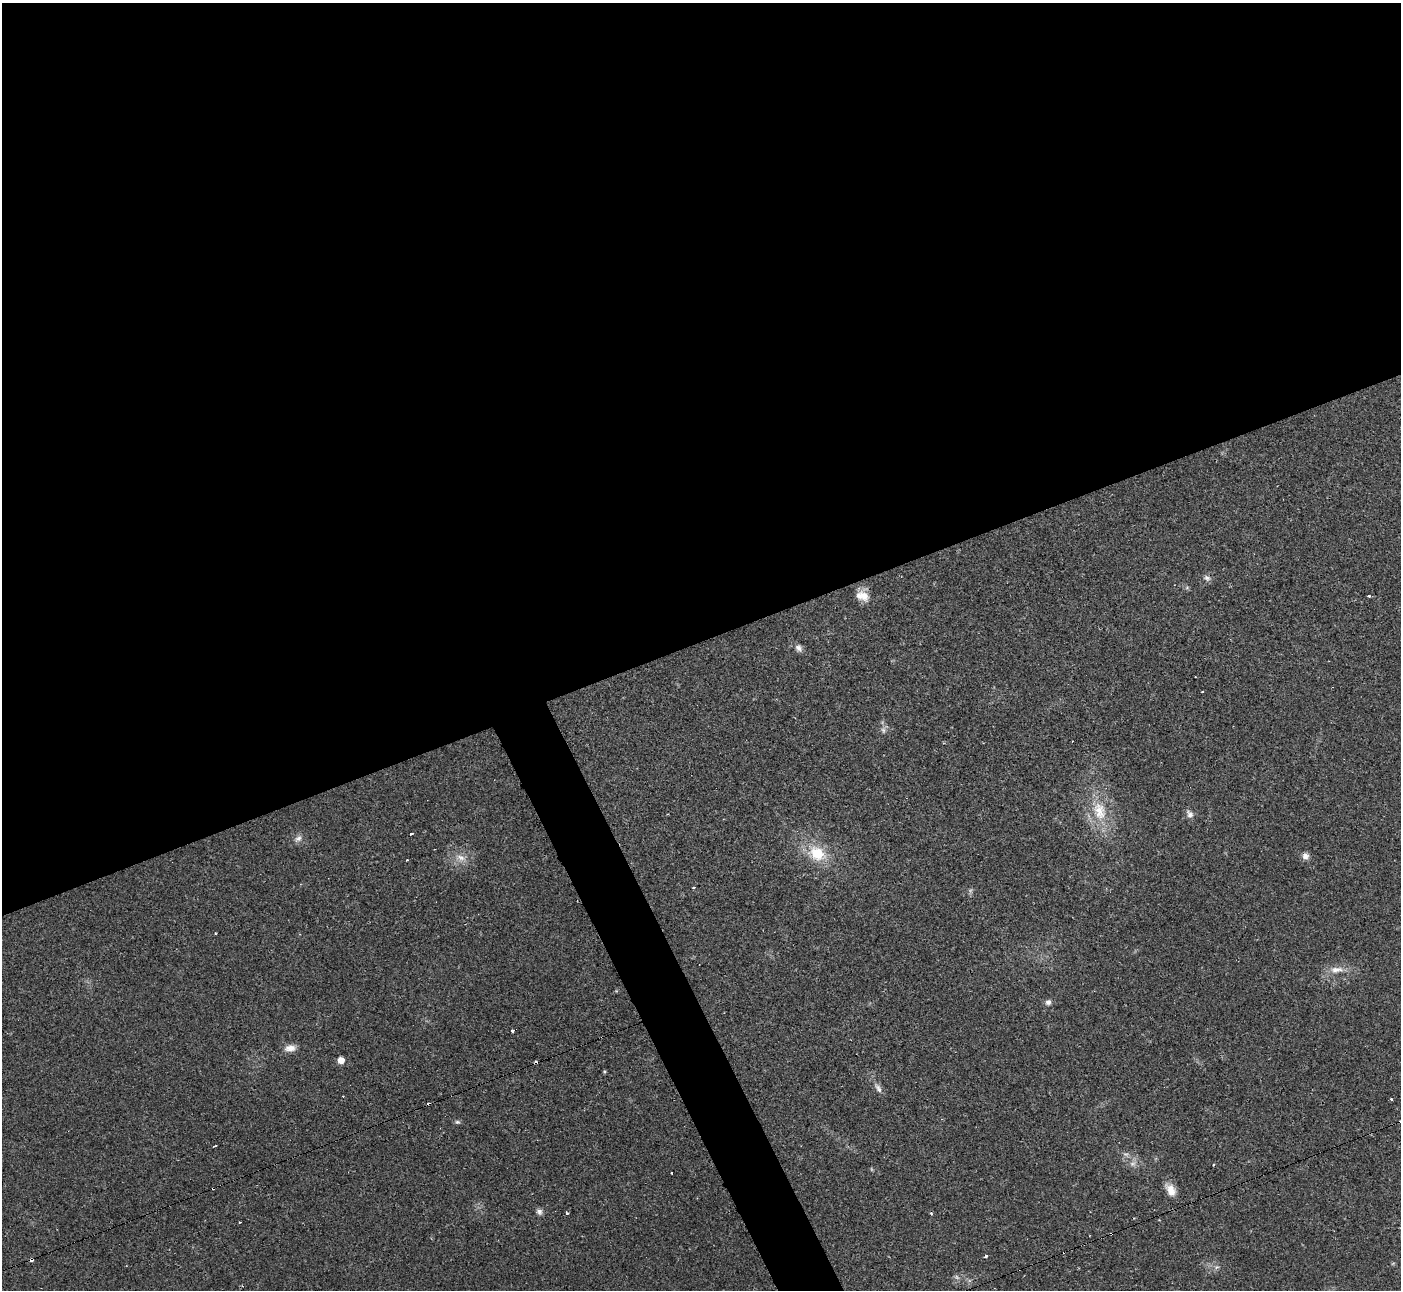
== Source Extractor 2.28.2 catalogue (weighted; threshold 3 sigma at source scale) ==
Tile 2 of 4 x 4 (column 2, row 1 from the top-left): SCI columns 1407-2805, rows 4018-5305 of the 5604 x 5592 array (HDU 1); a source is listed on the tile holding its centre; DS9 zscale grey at full resolution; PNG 1403 x 1292 px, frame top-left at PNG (2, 3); no overlay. Shown black and unused: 52% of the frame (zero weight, under 2 of 3 exposures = <1% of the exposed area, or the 3 px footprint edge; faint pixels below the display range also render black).
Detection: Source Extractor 2.28.2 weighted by HDU 2 'WHT'; one run over the whole footprint, this tile lists its part. Background 0.0258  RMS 0.0039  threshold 0.0177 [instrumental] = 3 sigma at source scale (4.5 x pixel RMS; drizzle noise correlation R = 1.50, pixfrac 1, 0.05/0.05 arcsec/px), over >= 5 px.
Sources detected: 47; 4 too faint to see at this stretch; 12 cosmic-ray / hot-pixel residue — not listed; the other 31 listed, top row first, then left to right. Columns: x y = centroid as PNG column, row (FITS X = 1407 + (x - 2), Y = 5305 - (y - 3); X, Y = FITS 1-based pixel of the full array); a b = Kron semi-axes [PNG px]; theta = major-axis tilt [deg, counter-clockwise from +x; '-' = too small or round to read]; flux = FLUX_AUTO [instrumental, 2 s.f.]
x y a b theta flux
1207 578 10 6 -16 1.4
863 595 16 12 -73 4.7
1369 595 3 3 - 0.75
799 648 11 8 -50 1.8
883 730 9 7 -67 1.3
1099 811 31 19 -74 14
1190 814 12 8 -65 1.9
411 834 3 2 - 1
298 838 12 7 41 1.9
817 853 21 17 -33 13
1305 856 8 8 - 2
461 858 14 9 -23 3.5
694 887 3 3 - 0.82
1336 970 20 9 5 4.4
1048 1002 7 6 - 1.5
512 1031 3 3 - 3.4
290 1048 15 9 6 3.2
341 1060 5 5 - 4
604 1072 3 3 - 0.48
878 1088 15 7 -60 2
457 1122 8 5 -15 0.78
214 1146 3 2 - 0.56
1133 1164 9 7 35 1.9
1213 1165 3 2 - 0.37
671 1173 3 3 - 1.5
1171 1190 15 11 -64 4.3
539 1211 8 7 - 1.4
567 1213 3 3 - 0.79
931 1213 4 3 - 0.46
239 1222 3 2 - 0.29
986 1256 3 3 - 1.7